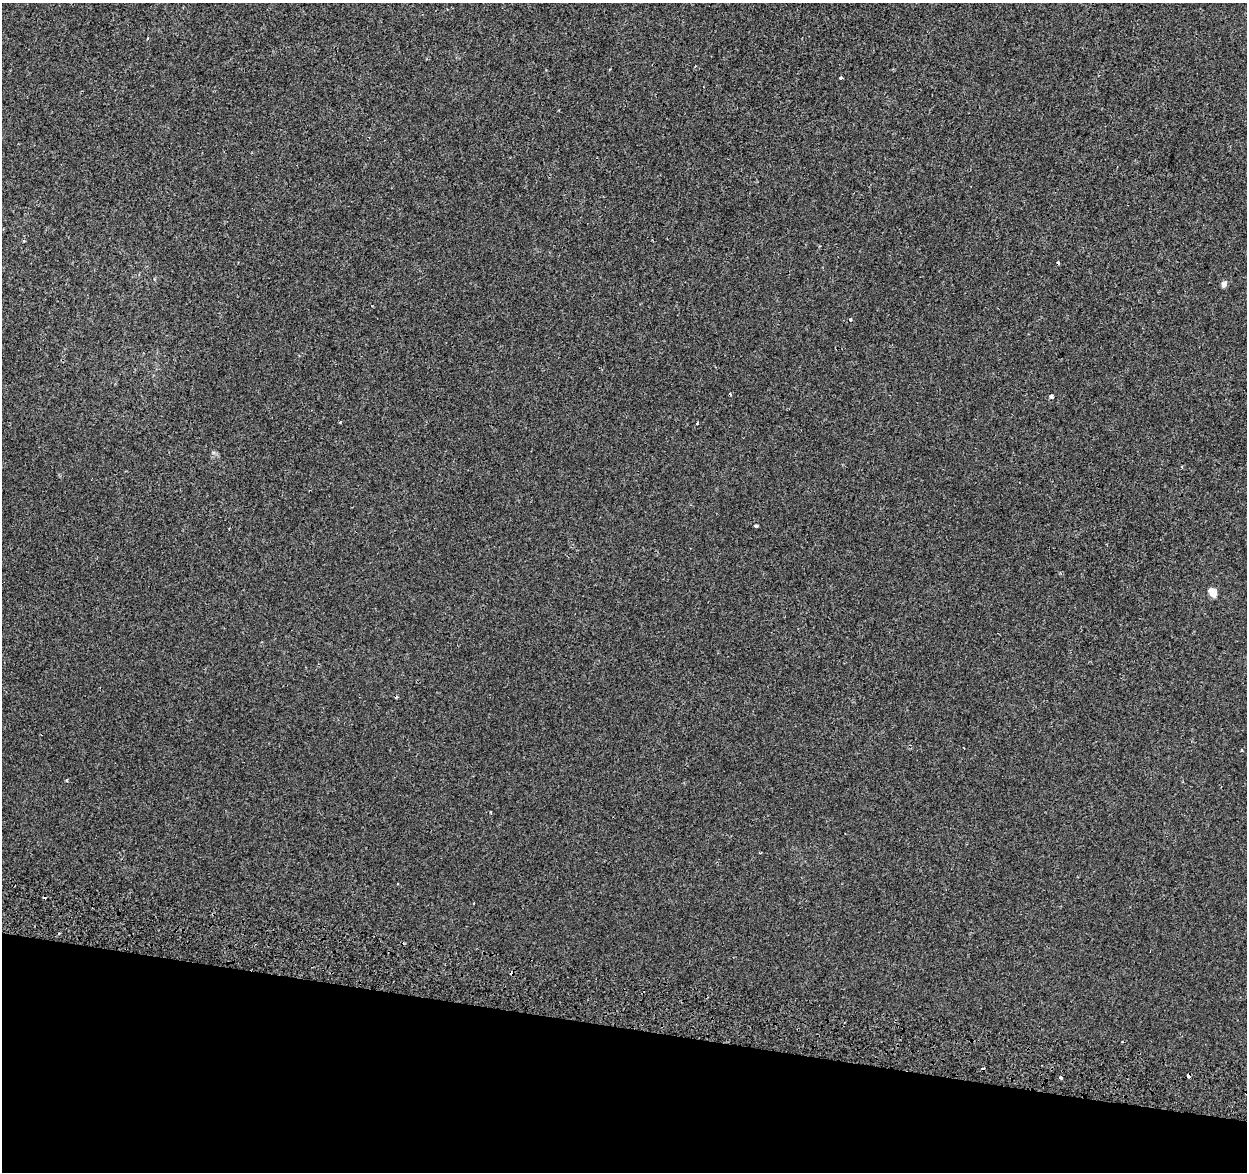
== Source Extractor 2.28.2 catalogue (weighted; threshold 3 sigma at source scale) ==
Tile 15 of 4 x 4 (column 3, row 4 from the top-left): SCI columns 2514-3758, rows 339-1508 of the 5018 x 5298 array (HDU 1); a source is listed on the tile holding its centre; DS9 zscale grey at full resolution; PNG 1249 x 1174 px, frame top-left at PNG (2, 3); no overlay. Shown black and unused: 12% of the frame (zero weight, under 2 of 3 exposures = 3% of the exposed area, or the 3 px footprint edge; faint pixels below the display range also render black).
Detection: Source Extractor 2.28.2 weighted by HDU 2 'WHT'; one run over the whole footprint, this tile lists its part. Background -7.21e-05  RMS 0.0029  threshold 0.0129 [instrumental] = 3 sigma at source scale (4.5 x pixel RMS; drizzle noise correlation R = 1.50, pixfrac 1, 0.0396/0.0396 arcsec/px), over >= 5 px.
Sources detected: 21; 7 cosmic-ray / hot-pixel residue — not listed; the other 14 listed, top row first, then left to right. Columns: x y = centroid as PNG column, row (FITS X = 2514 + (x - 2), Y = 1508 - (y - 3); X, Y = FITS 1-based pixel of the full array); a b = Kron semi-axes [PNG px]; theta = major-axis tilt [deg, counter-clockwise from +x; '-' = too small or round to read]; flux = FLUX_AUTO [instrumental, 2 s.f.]
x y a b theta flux
841 78 3 3 - 1
1224 284 5 4 - 2.1
850 320 4 3 - 0.35
730 394 4 3 - 0.26
1051 396 4 4 - 0.71
697 424 4 3 - 0.37
1182 467 3 3 - 0.3
756 526 4 3 - 0.56
1212 592 5 5 - 6.6
67 780 4 3 - 0.27
491 812 3 2 - 0.25
397 884 3 3 - 0.58
1189 1076 4 3 - 1.7
1061 1077 3 3 - 1
Overlapping masked pixels (flux is a lower limit): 1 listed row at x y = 1189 1076